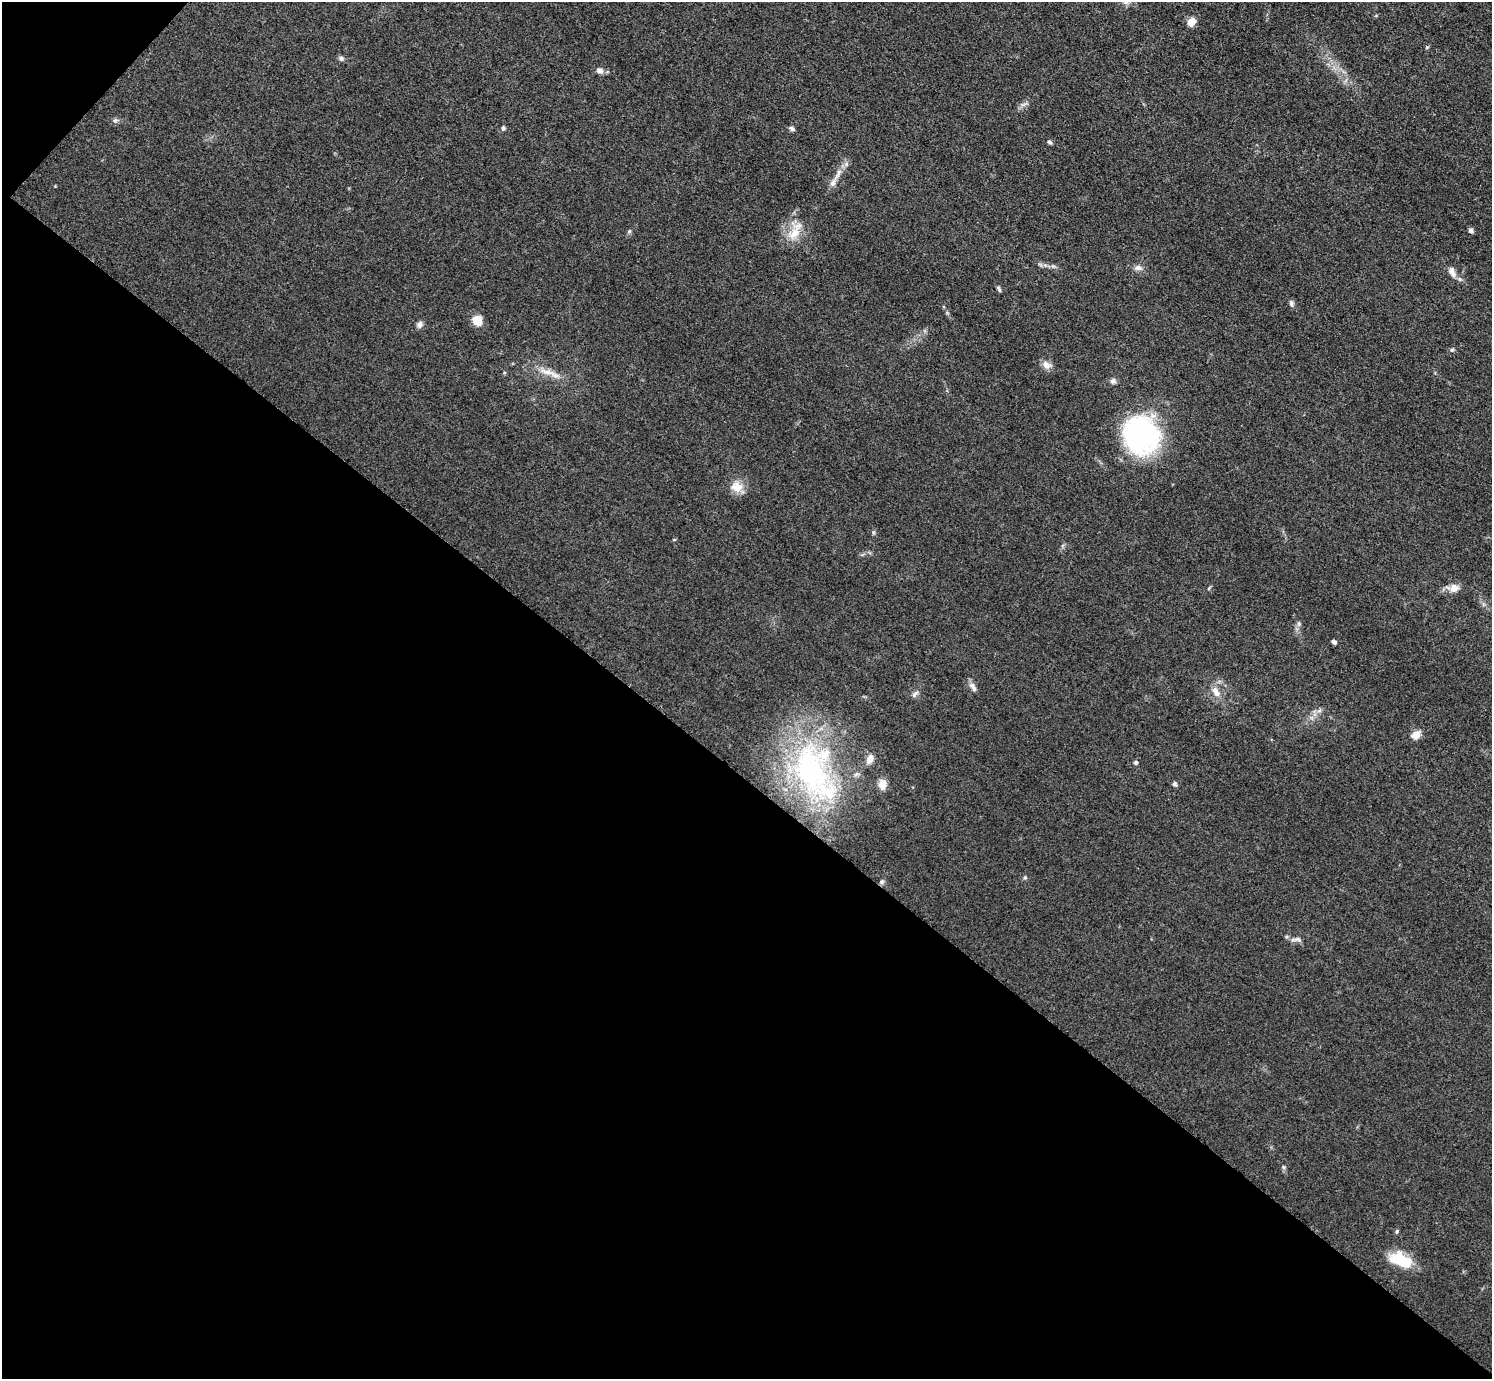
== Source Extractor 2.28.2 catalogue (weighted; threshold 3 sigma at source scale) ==
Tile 9 of 4 x 4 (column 1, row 3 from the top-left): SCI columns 12-1501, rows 1542-2918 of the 5978 x 5981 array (HDU 1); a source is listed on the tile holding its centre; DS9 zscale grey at full resolution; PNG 1494 x 1381 px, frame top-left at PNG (2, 2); no overlay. Shown black and unused: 44% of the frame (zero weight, under 3 of 5 exposures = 1% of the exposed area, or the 3 px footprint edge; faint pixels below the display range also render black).
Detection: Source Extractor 2.28.2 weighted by HDU 2 'WHT'; one run over the whole footprint, this tile lists its part. Background 0.0533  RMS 0.0058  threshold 0.026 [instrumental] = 3 sigma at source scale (4.5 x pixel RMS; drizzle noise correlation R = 1.50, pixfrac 1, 0.05/0.05 arcsec/px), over >= 5 px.
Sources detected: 51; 2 inside a brighter listed object's ellipse — not listed separately; the other 49 listed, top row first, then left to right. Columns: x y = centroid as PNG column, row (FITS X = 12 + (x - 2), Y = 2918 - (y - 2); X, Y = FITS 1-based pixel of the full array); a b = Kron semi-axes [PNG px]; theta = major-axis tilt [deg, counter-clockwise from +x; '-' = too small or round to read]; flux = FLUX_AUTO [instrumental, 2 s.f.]
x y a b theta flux
1126 2 9 6 5 2.1
1191 22 11 9 52 4.8
1427 47 6 3 18 0.63
341 58 7 7 - 1.4
600 70 9 7 -11 2.7
1024 104 13 4 20 1.6
115 120 7 6 - 1.5
503 128 6 5 - 1
792 128 8 5 -27 1.4
1049 142 6 5 - 1.3
838 173 28 6 59 6.1
629 231 6 5 - 0.95
1471 231 6 5 - 1.5
794 233 23 16 69 12
1138 268 11 8 -4 2.7
1452 272 15 8 -63 4.4
999 289 9 4 -64 1.2
1292 303 8 6 -79 1.6
477 320 10 9 - 8.7
419 324 8 7 - 2.2
1452 349 6 5 - 0.93
1047 365 13 9 -16 3.9
546 372 24 8 -11 7.3
504 373 5 3 - 0.58
1113 381 8 7 - 1.8
1141 435 42 40 -59 95
736 487 17 14 -13 7.7
873 532 6 5 - 1.1
674 540 5 3 - 0.49
1209 588 6 3 71 0.64
1454 588 15 11 2 5.5
1299 623 8 6 -89 1.5
1334 642 7 4 -33 1.4
973 687 14 7 -59 2.6
1216 691 16 8 -60 4.7
915 694 11 6 49 1.9
1319 711 7 4 19 1.5
1416 735 12 8 35 5.1
870 759 12 8 66 4.6
1135 763 5 4 - 1.4
811 770 78 43 -67 120
882 784 12 9 -87 4.9
1174 784 6 5 - 1.3
1025 878 6 5 - 0.85
882 882 7 6 - 1.5
1296 939 17 6 1 2.6
1284 1167 6 5 - 0.97
1397 1232 7 4 70 0.81
1401 1260 25 12 -22 23
Isophote crosses this tile's border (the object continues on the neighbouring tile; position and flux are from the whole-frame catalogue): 1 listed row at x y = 1126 2